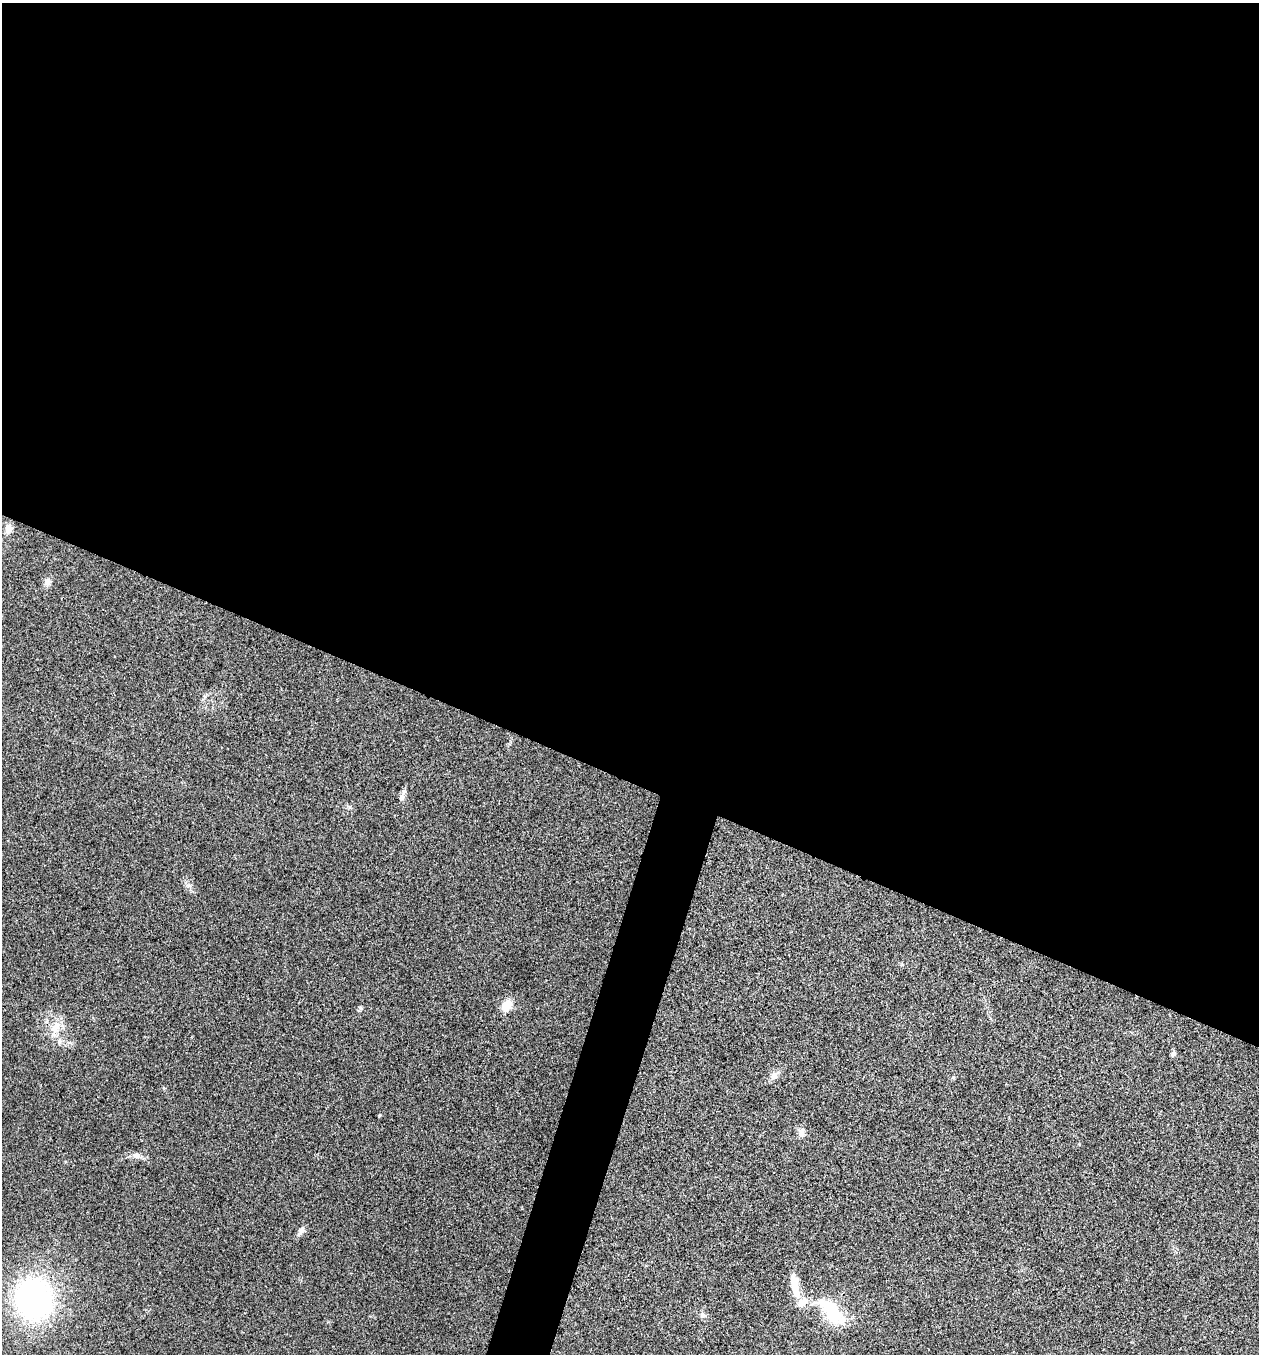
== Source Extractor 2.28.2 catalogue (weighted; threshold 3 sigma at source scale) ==
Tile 3 of 4 x 4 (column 3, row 1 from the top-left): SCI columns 2652-3908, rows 4066-5417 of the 5434 x 5422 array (HDU 1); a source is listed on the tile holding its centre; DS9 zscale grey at full resolution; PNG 1261 x 1356 px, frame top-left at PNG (2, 3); no overlay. Shown black and unused: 60% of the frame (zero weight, under 3 of 4 exposures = <1% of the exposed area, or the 3 px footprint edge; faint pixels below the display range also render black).
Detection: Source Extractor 2.28.2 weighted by HDU 2 'WHT'; one run over the whole footprint, this tile lists its part. Background 0.0243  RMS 0.0053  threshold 0.0238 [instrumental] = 3 sigma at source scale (4.5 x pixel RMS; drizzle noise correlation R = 1.50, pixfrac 1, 0.05/0.05 arcsec/px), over >= 5 px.
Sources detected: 18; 1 inside a brighter object's white glare — not listed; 1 inside a brighter listed object's ellipse — not listed separately; the other 16 listed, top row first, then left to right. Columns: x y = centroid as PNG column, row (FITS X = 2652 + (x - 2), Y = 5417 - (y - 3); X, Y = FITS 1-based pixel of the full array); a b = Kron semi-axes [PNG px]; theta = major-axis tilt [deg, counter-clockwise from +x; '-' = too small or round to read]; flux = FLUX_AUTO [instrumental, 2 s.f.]
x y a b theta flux
9 528 9 7 76 4.2
48 582 10 9 - 2.6
402 797 9 8 - 2.2
507 1005 14 11 52 6.8
360 1008 6 5 - 0.88
55 1028 18 11 49 7.1
1173 1054 8 5 48 1.3
774 1075 14 8 51 3.4
379 1115 4 3 - 0.59
802 1133 11 8 80 3
136 1155 9 8 - 2.1
301 1231 15 6 59 2.1
795 1285 31 9 -79 9.8
34 1299 31 28 -81 150
833 1309 45 17 -29 22
703 1315 9 7 -18 1.7
Unlisted compact peaks at least as high as the median listed source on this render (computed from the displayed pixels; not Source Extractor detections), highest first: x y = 350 807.